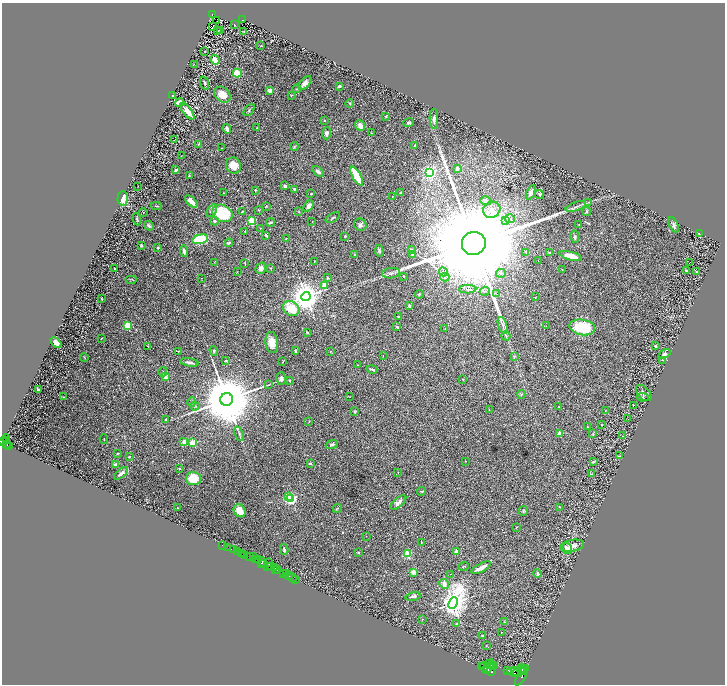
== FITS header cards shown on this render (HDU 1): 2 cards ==
NAXIS1  =                 1445
NAXIS2  =                 1364

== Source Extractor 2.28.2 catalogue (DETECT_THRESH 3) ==
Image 1445 x 1364 px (HDU 1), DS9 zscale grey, zoomed out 1/2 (1 PNG px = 2 x 2 image px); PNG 727 x 686 px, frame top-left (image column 1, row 1363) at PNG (2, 3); each listed source drawn as its Kron ellipse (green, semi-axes under 4 px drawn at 4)
Background 1.02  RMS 0.034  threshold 0.102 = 3 sigma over >= 5 px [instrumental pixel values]
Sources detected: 309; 29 cannot appear on this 1/2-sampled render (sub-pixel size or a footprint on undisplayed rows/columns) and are neither listed nor drawn; the other 280 listed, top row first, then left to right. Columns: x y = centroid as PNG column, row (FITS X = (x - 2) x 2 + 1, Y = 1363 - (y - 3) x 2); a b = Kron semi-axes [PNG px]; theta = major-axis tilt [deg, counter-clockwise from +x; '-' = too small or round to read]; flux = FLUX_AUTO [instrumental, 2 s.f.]
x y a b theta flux
212 14 3 2 - 98
243 20 3 3 - 140
217 21 2 1 - 9
234 25 2 2 - 2.8
212 27 3 2 - 150
220 30 4 2 - 5.4
217 31 2 2 - 60
244 31 3 2 - 2.6
261 46 3 3 - 5.1
205 52 2 1 - 39
215 60 5 3 - 39
194 64 2 2 - 2.2
237 73 4 4 - 110
205 83 7 3 -68 13
305 83 8 4 49 28
339 86 3 2 - 16
297 89 4 3 - 6.5
270 90 4 3 - 31
223 95 9 7 -42 74
291 95 3 2 - 3.3
172 96 2 2 - 70
180 103 5 3 - 55
350 103 4 2 - 6.9
249 110 7 2 50 7.5
187 111 10 4 -52 64
386 116 3 2 - 4.8
434 119 10 3 -88 22
325 120 3 2 - 3.7
408 123 5 3 - 9.3
360 125 5 4 - 41
257 128 2 1 - 2.2
227 129 5 3 - 21
327 133 6 4 87 24
371 133 3 2 - 2.7
175 139 2 1 - 1.8
199 144 4 2 - 6.6
415 145 4 3 - 9.7
294 147 4 4 - 8
222 148 2 2 - 2
182 156 4 1 - 1.8
233 166 8 7 - 74
457 168 2 2 - 74
176 170 3 2 - 19
318 172 7 3 -36 21
430 172 3 3 - 1700
189 176 3 2 - 6
357 176 10 3 -61 190
138 186 2 1 - 2.1
285 186 2 2 - 20
294 189 4 3 - 6.3
255 190 2 2 - 5.9
531 192 7 4 65 19
224 193 2 2 - 3.1
401 193 3 2 - 5.7
311 194 3 2 - 5.4
539 194 5 3 - 6.5
392 197 2 1 - 5.8
123 198 7 5 87 83
191 201 8 3 -47 62
486 201 5 4 - 17
588 202 3 2 - 4.6
156 206 5 2 - 6.5
266 206 3 2 - 4.1
309 206 6 4 51 28
576 207 10 3 17 19
258 210 3 2 - 4.3
492 210 9 8 - 49
212 211 7 4 54 16
242 212 3 2 - 4.6
299 212 3 2 - 3.1
587 212 4 4 - 8.2
143 213 4 3 - 5.2
222 213 10 8 -26 280
333 218 8 2 31 6.9
137 219 6 3 -82 7.3
510 219 5 3 - 14
214 221 4 4 - 9.7
251 221 3 3 - 470
312 221 2 1 - 1.6
506 221 4 2 - 7.8
270 222 4 2 - 9
579 224 3 2 - 3.5
360 225 6 6 - 20
674 225 8 4 -66 18
149 226 5 4 - 12
260 228 3 2 - 2.9
245 231 3 2 - 3.1
699 233 3 3 - 4.1
266 235 3 2 - 7.3
345 236 2 2 - 8.5
575 237 6 4 -79 15
286 238 2 2 - 3.6
200 239 8 4 13 420
229 243 4 3 - 10
474 243 12 11 - 330000
141 245 2 2 - 13
158 248 2 2 - 28
412 249 3 2 - 3.1
184 251 6 3 -85 22
379 251 6 3 -79 9.2
526 253 4 2 - 3.8
550 253 4 3 - 6.7
355 255 3 3 - 6.4
413 255 3 3 - 5.9
571 256 11 4 -15 99
538 260 2 2 - 2
314 261 4 1 - 3.1
214 262 3 2 - 3.1
245 263 2 1 - 3
689 263 2 1 - 33
261 268 6 5 - 25
271 268 2 2 - 2.2
115 269 2 2 - 4.1
562 270 3 2 - 2.2
686 270 2 2 - 13
237 271 4 2 - 3.4
443 272 4 2 - 5.4
696 272 4 2 - 12
391 273 9 5 8 21
501 273 5 2 - 6
404 276 3 2 - 7.5
445 277 4 3 - 9.9
201 278 2 2 - 2
327 278 3 3 - 5.8
131 279 6 2 0 5.5
324 285 3 2 - 170
468 289 8 2 2 7.4
485 291 5 2 - 7.6
419 294 4 3 - 6.3
497 294 3 2 - 4.8
306 296 4 4 - 13000
535 297 3 2 - 2.9
101 298 3 2 - 3.1
409 305 2 2 - 26
291 308 9 7 -33 150
398 316 3 2 - 4.1
127 325 3 3 - 330
503 325 9 3 -72 20
546 326 3 2 - 2.8
397 327 4 3 - 7.7
582 327 13 7 -11 300
445 329 2 2 - 2.6
307 332 3 2 - 7.7
506 336 5 2 - 5.7
102 338 2 1 - 3.9
56 342 6 3 -45 39
272 342 10 6 -82 78
148 346 3 2 - 3
656 346 3 3 - 8.6
178 351 4 2 - 3.1
214 351 5 3 - 6.7
295 351 3 2 - 6.8
330 351 2 2 - 3.8
664 354 7 4 34 18
383 356 2 1 - 1.8
514 356 4 3 - 7
84 358 4 2 - 3.5
662 360 3 2 - 4.6
226 361 3 2 - 5
189 362 9 3 -12 25
283 362 3 2 - 3.2
358 365 3 2 - 2.4
372 369 5 2 - 8
163 372 5 3 - 7.3
165 377 4 3 - 21
281 379 6 5 - 24
463 379 2 2 - 3.1
289 380 2 2 - 16
269 385 4 3 - 4.9
38 390 4 3 - 7.5
644 393 10 5 -48 25
521 394 4 3 - 6.7
64 397 2 2 - 2.6
350 397 2 1 - 1.8
642 397 6 4 -9 8.2
227 399 6 6 - 85000
192 402 4 2 - 3.8
195 406 4 2 - 5.5
633 406 2 1 - 2.7
559 407 4 3 - 5.6
489 410 3 2 - 3
605 411 2 2 - 2.1
355 412 3 2 - 8.6
166 419 3 2 - 7.1
628 419 3 2 - 2.4
309 421 3 2 - 3.1
602 425 3 2 - 2.9
588 427 3 2 - 4.3
560 433 2 2 - 87
239 434 7 2 -70 10
593 434 3 3 - 5.5
622 436 2 1 - 11
6 438 4 2 - 1100
104 439 4 2 - 3.9
6 440 3 1 - 610
3 442 4 3 - 1900
184 442 2 2 - 59
193 443 3 2 - 280
7 444 4 2 - 690
332 444 6 4 22 13
9 445 3 2 - 460
117 453 3 2 - 4.2
619 456 3 2 - 2.4
129 457 2 2 - 5
465 461 2 1 - 3.2
593 461 2 2 - 26
116 464 4 3 - 26
310 464 3 3 - 8.2
179 468 3 3 - 4.2
398 472 2 2 - 2.3
121 473 8 4 41 24
591 474 3 1 - 2.8
193 478 7 6 - 150
421 491 4 2 - 5.6
288 497 3 2 - 190
291 498 3 3 - 1400
398 502 9 4 40 24
560 507 3 2 - 2.4
178 508 2 1 - 3.2
337 508 4 2 - 4.3
240 511 7 5 -62 73
523 511 5 3 - 7.3
517 527 3 2 - 2.8
366 536 2 1 - 2.1
421 543 2 2 - 3.9
223 545 3 1 - 36
572 546 12 6 10 47
228 548 3 1 - 45
567 549 6 4 -73 49
233 550 2 1 - 95
284 550 5 2 - 10
456 551 3 3 - 27
237 552 2 1 - 350
241 553 2 1 - 810
358 553 3 3 - 6.1
407 554 3 3 - 420
245 555 3 2 - 190
254 556 4 2 - 560
249 557 3 1 - 140
258 559 3 1 - 900
255 560 3 2 - 1200
263 562 5 2 - 1200
261 563 3 1 - 590
269 563 2 1 - 1100
268 566 4 1 - 270
464 566 5 2 - 4.1
271 567 3 1 - 910
274 567 3 2 - 2000
481 568 11 3 28 59
275 569 2 1 - 430
277 569 4 2 - 1000
413 572 4 4 - 27
283 573 3 2 - 1300
537 573 4 3 - 12
286 574 2 1 - 500
450 574 2 1 - 1.4
289 576 3 2 - 1300
293 578 4 2 - 190
296 579 2 1 - 110
444 584 5 4 - 30
413 596 7 3 13 19
453 603 6 4 66 9200
422 619 2 2 - 2.1
505 622 3 2 - 3.8
456 624 2 2 - 5
502 632 2 1 - 1.6
482 635 2 2 - 9
486 646 2 1 - 3.8
490 664 5 2 - 4300
491 665 4 2 - 3900
494 666 3 2 - 2600
482 667 3 2 - 5700
484 667 4 3 - 10000
486 669 4 2 - 6000
492 670 6 3 87 8300
508 670 2 1 - 410
519 670 7 2 39 6800
522 670 5 2 - 6000
514 672 8 4 -17 23000
522 675 11 3 61 8500
At the frame edge (FLAGS 8, measured only in part): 1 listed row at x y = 3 442
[29 sub-pixel or undisplayed-footprint detections neither listed nor drawn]